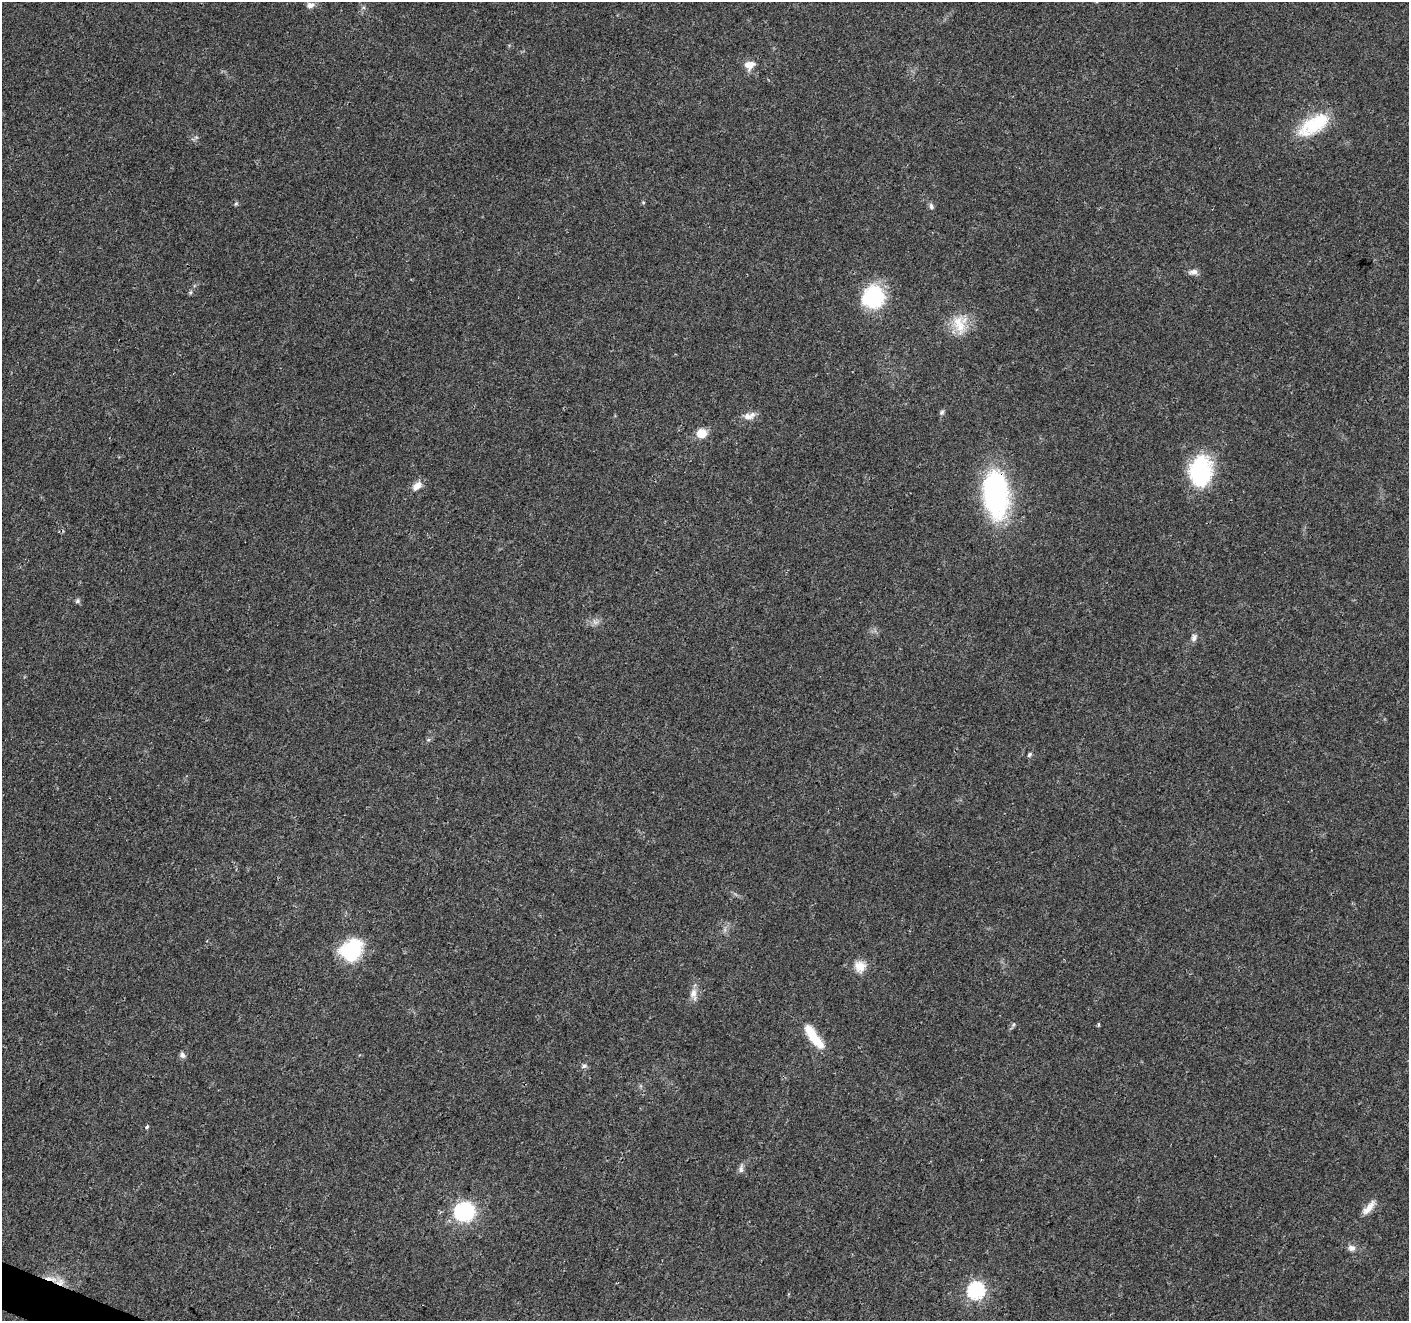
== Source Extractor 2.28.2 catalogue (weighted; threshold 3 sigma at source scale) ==
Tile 7 of 4 x 4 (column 3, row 2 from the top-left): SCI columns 2820-4226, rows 2849-4167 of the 5644 x 5762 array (HDU 1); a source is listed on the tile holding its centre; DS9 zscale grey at full resolution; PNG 1411 x 1323 px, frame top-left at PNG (2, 2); no overlay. Shown black and unused: <1% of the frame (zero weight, under 3 of 4 exposures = <1% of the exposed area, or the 3 px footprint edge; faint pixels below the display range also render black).
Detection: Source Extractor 2.28.2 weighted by HDU 2 'WHT'; one run over the whole footprint, this tile lists its part. Background 0.0255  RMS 0.0032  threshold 0.0142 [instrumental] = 3 sigma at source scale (4.5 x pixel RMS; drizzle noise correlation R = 1.50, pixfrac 1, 0.0396/0.0396 arcsec/px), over >= 5 px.
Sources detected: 36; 1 inside a brighter listed object's ellipse — not listed separately; the other 35 listed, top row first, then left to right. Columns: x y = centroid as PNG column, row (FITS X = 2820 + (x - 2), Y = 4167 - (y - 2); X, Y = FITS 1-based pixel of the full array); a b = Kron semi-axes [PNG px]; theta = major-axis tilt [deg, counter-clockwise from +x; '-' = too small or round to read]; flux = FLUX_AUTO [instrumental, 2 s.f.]
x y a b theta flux
310 5 10 8 18 1.7
749 65 14 11 15 3.1
1314 125 45 20 32 16
643 202 5 4 - 0.37
236 204 6 5 - 0.46
931 206 8 6 -81 0.92
1193 272 13 6 4 1.5
191 292 6 4 71 0.48
873 297 22 21 - 25
960 327 23 16 -90 7.3
942 412 7 6 - 0.66
747 416 14 8 -17 2.3
701 433 11 10 - 4.7
1200 471 33 23 84 29
417 486 14 8 41 2.6
996 494 49 25 -85 56
78 601 7 6 - 0.67
595 622 9 6 -24 1.2
1194 637 10 7 71 1.3
1029 754 7 5 46 0.59
351 949 25 20 43 20
860 966 14 14 - 4.1
693 994 17 9 -84 2.5
1098 1024 5 3 - 0.47
1013 1025 8 4 59 0.6
814 1037 34 10 -54 9.9
182 1055 8 6 -64 0.98
584 1066 7 6 - 0.79
147 1127 5 4 - 0.87
741 1169 13 6 81 1.2
1369 1208 24 8 50 3.1
464 1211 14 13 - 36
1351 1248 10 8 -16 1.6
51 1279 22 5 -10 3
976 1290 7 7 - 86
Overlapping masked pixels (flux is a lower limit): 2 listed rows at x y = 996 494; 51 1279